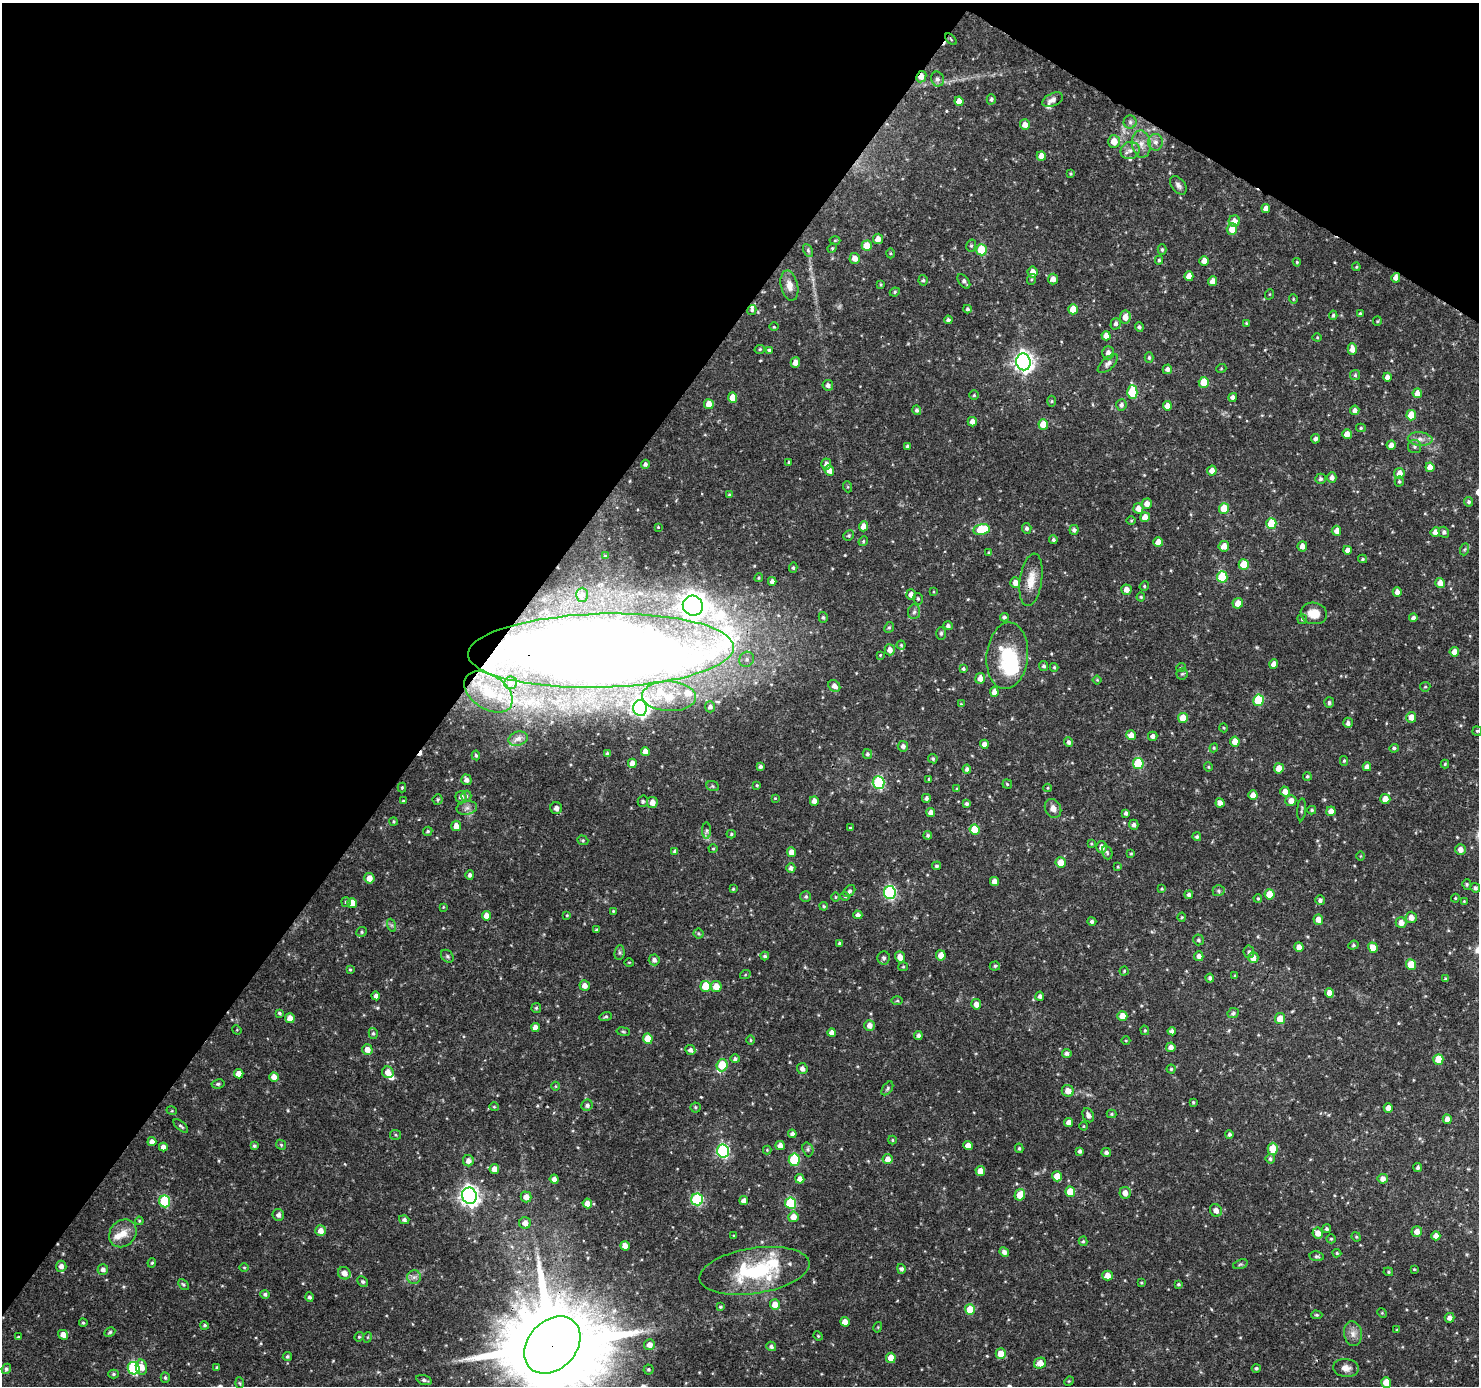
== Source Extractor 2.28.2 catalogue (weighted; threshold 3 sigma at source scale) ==
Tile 2 of 4 x 4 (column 2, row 1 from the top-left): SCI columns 1482-2958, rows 4343-5726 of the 5923 x 5981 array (HDU 1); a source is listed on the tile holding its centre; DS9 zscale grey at full resolution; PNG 1481 x 1388 px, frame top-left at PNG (2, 3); each listed source drawn as its Kron ellipse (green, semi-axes under 4 px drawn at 4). Shown black and unused: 35% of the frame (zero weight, under 3 of 4 exposures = <1% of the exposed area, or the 3 px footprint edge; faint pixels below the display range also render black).
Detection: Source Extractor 2.28.2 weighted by HDU 2 'WHT'; one run over the whole footprint, this tile lists its part. Background 0.0397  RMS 0.0025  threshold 0.0113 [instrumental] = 3 sigma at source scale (4.5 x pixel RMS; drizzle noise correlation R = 1.50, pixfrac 1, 0.0396/0.0396 arcsec/px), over >= 5 px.
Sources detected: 529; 1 too faint to see at this stretch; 1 inside a brighter object's white glare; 3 cosmic-ray / hot-pixel residue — neither listed nor drawn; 13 inside a brighter listed object's ellipse — not listed separately; of the other 511, all 500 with FLUX_AUTO >= 0.204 (the completeness limit of this list) listed and drawn (11 fainter detections not listed), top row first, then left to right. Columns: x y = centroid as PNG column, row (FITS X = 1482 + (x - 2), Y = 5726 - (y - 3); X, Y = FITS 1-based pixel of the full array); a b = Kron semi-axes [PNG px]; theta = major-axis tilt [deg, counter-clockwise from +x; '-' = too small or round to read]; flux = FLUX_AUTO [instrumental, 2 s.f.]
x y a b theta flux
951 39 7 2 -46 0.25
921 77 6 4 64 2.2
937 79 7 6 - 0.86
991 99 5 4 - 0.54
1053 100 11 6 26 1.3
959 101 5 4 - 2.1
1130 122 6 6 - 0.63
1025 125 5 5 - 1.8
1114 141 6 6 - 2.7
1156 142 8 7 - 1.2
1141 144 13 9 -81 2.2
1130 150 9 8 - 1.3
1041 156 5 4 - 1.8
1071 174 3 3 - 0.26
1178 185 10 6 -53 0.93
1266 208 4 4 - 1.4
1234 221 6 5 - 1.9
1232 229 5 5 - 3.1
878 239 5 5 - 2
835 240 5 3 - 0.23
867 246 5 5 - 4.7
971 246 6 5 - 0.46
832 248 5 4 - 0.28
808 250 7 4 -64 0.42
982 250 5 5 - 9.4
1162 250 5 4 - 0.41
891 253 5 3 - 0.26
855 258 5 5 - 1.8
1159 260 4 3 - 0.37
1204 261 4 4 - 1.8
1297 262 4 4 - 0.31
1356 267 4 4 - 0.27
1032 272 5 5 - 2
1189 276 5 4 - 2
1396 278 5 4 - 1.5
1032 279 5 3 - 0.29
1053 279 5 5 - 1.6
923 280 5 4 - 0.39
964 281 8 5 -52 0.7
1213 281 5 4 - 2.2
881 284 4 3 - 0.3
789 285 15 8 -77 2.2
895 292 5 4 - 0.36
1270 294 5 3 - 0.21
1293 299 4 4 - 0.26
967 309 4 4 - 0.53
1073 309 5 5 - 3.5
752 310 5 4 - 0.39
1360 313 3 3 - 0.29
1333 315 4 4 - 0.4
1125 317 7 5 81 1.8
948 320 4 4 - 0.7
1377 321 5 4 - 0.3
1246 323 4 3 - 0.26
1116 324 5 5 - 0.73
774 327 4 3 - 0.23
1139 327 4 4 - 0.52
1106 336 4 4 - 1.8
1317 337 4 4 - 0.26
760 349 5 4 - 0.34
1352 349 6 4 88 1.8
769 350 3 3 - 0.36
1108 353 6 6 - 1.4
1149 358 5 4 - 0.47
795 362 5 4 - 1.9
1023 362 8 7 - 120
1108 364 12 6 43 0.9
1167 369 5 4 - 0.95
1221 369 5 3 - 0.22
1355 375 5 5 - 0.42
1387 377 4 4 - 1.3
1204 382 5 5 - 5.7
828 385 5 5 - 0.9
1132 392 7 5 90 13
1417 393 5 4 - 2.3
974 395 4 4 - 0.32
1233 397 4 4 - 0.94
732 398 5 4 - 3.1
1052 401 5 3 - 0.31
709 404 5 5 - 2.9
1121 405 5 5 - 0.8
1167 406 4 4 - 1.7
917 410 5 4 - 0.55
1355 410 5 4 - 1
1411 415 5 5 - 5
972 422 5 4 - 1.4
1043 424 5 5 - 4.4
1361 428 5 4 - 0.37
1347 434 5 4 - 2.1
1315 439 5 4 - 0.72
1420 439 12 6 -4 1.4
1391 445 4 4 - 1.5
907 446 4 3 - 0.46
1414 447 7 6 - 0.65
789 462 3 3 - 0.35
645 464 4 4 - 0.68
826 464 5 5 - 1
1430 467 5 4 - 2.2
829 471 5 4 - 1.6
1212 471 5 5 - 1.6
1399 473 5 5 - 2
1332 478 5 4 - 1.1
1321 479 5 5 - 0.56
1399 481 5 4 - 0.38
848 487 5 3 - 0.25
729 495 4 3 - 0.27
1469 502 4 4 - 0.52
1147 504 5 5 - 1.7
1138 508 5 5 - 1.7
1224 509 5 5 - 6.5
1145 517 5 4 - 2.2
1131 520 4 3 - 0.23
1271 523 5 5 - 7.8
863 526 5 4 - 1.6
658 527 3 3 - 0.21
1027 528 5 4 - 0.66
981 529 8 5 11 9.9
1074 530 5 4 - 0.76
1336 531 5 4 - 1.3
1435 532 5 4 - 1.7
1444 532 5 5 - 0.64
849 535 5 5 - 0.45
1053 540 4 4 - 0.55
863 541 5 4 - 0.32
1158 542 5 4 - 2.2
1224 546 5 5 - 2
1302 546 5 5 - 1.4
1465 549 6 4 70 0.37
1347 550 4 4 - 1.3
989 553 4 3 - 0.32
605 556 3 3 - 0.21
1363 559 4 4 - 0.29
1244 564 5 5 - 5.4
793 568 5 4 - 0.37
1222 577 6 5 - 12
759 578 4 3 - 0.28
1031 580 26 11 81 3.9
772 581 4 4 - 0.96
1015 583 5 5 - 1.7
1440 583 5 4 - 2
1144 586 5 4 - 0.32
1126 590 5 5 - 1.8
934 592 4 3 - 0.21
1397 592 5 4 - 1.4
582 595 7 6 - 0.63
911 595 5 5 - 1.6
1141 597 4 4 - 0.26
918 599 6 4 -75 0.4
1238 603 5 5 - 2.5
693 606 10 9 - 210
914 612 7 6 - 0.64
1314 613 13 10 -10 3.8
823 617 5 4 - 0.45
1004 617 4 4 - 0.62
1413 618 4 4 - 0.75
1302 619 5 5 - 0.36
948 626 5 4 - 0.67
889 627 6 4 67 0.39
941 633 6 5 - 0.5
901 645 4 4 - 0.33
890 650 5 5 - 1.6
601 651 133 37 2 690
1454 652 5 5 - 1.9
880 655 4 3 - 0.25
1007 656 33 20 84 14
747 659 8 7 - 0.96
1274 664 5 4 - 1.8
1044 666 5 4 - 0.54
1054 667 4 3 - 0.31
1181 667 5 3 - 0.23
963 669 4 4 - 0.47
1182 674 5 5 - 0.41
980 678 5 5 - 1.9
1097 680 4 4 - 0.24
511 683 6 6 - 0.65
834 686 6 5 - 1.4
1425 687 5 4 - 0.29
488 692 27 17 -34 7.8
994 692 5 4 - 1.7
669 696 27 15 -2 7.6
1258 700 6 5 - 12
1329 702 5 5 - 0.51
961 704 4 4 - 0.22
710 707 5 5 - 0.86
640 708 8 7 - 73
1411 717 5 5 - 2
1183 718 5 5 - 3.9
1348 723 5 4 - 0.82
1224 728 4 3 - 0.23
1477 731 5 4 - 0.34
1131 735 5 5 - 2.1
1153 736 5 4 - 0.85
518 739 10 7 18 0.78
1069 742 5 4 - 0.72
1235 742 5 4 - 2.9
984 744 4 4 - 1.4
903 746 5 5 - 0.93
1214 748 4 4 - 0.29
1394 748 4 4 - 0.49
645 751 4 4 - 1.7
607 754 3 3 - 0.47
867 754 5 4 - 0.52
476 755 5 4 - 0.42
933 759 5 4 - 0.44
1344 761 5 4 - 0.34
632 763 4 4 - 1.8
1138 763 5 5 - 15
1445 764 4 4 - 0.32
760 766 4 3 - 0.54
1208 767 4 4 - 0.28
1367 767 4 4 - 1.2
1279 768 5 5 - 2.6
967 769 4 4 - 0.71
1307 776 4 4 - 0.38
929 779 3 3 - 0.3
466 780 5 5 - 1.1
878 783 6 6 - 22
1007 784 5 4 - 0.32
757 785 3 3 - 0.26
713 786 6 5 - 0.39
402 787 5 4 - 0.3
1048 788 4 3 - 0.24
957 789 4 3 - 0.27
1285 791 5 5 - 1.7
1253 795 5 4 - 1.8
466 796 5 5 - 0.41
461 797 5 5 - 1.1
775 798 4 4 - 0.24
926 798 4 4 - 0.7
438 799 5 5 - 0.4
1385 799 5 5 - 2.1
403 801 3 3 - 0.3
643 801 6 5 - 0.41
814 801 5 4 - 1.6
1291 801 5 5 - 1.7
652 802 5 5 - 2
1220 803 5 4 - 1.7
967 804 4 4 - 0.51
467 808 10 6 11 1.1
556 808 6 6 - 1.3
1053 808 10 7 -61 1.4
1302 810 11 3 86 0.43
1312 810 4 4 - 0.37
1331 811 5 4 - 1.7
931 813 4 4 - 1.7
1126 813 4 4 - 0.67
394 821 4 4 - 0.34
1134 825 5 5 - 0.75
456 826 5 5 - 1.8
850 828 3 3 - 0.28
707 830 8 4 90 0.56
974 830 5 5 - 5.8
428 831 5 4 - 0.44
731 834 4 4 - 0.36
928 835 4 4 - 0.41
1197 837 4 4 - 0.49
583 840 6 4 -20 0.35
1091 844 4 3 - 0.26
1102 847 5 5 - 1.5
713 849 4 4 - 0.29
1460 849 5 5 - 1.4
675 851 4 4 - 0.57
791 852 5 4 - 1.9
1107 852 7 5 -72 0.48
1131 854 4 3 - 0.27
1361 856 5 3 - 0.21
1061 863 5 5 - 2.9
936 866 4 4 - 0.44
1118 867 4 3 - 0.26
791 868 5 4 - 0.8
470 875 4 4 - 0.68
369 878 5 5 - 2.1
994 882 4 4 - 1.8
1467 884 5 4 - 0.37
1475 888 5 4 - 0.67
733 889 4 4 - 0.27
1162 889 3 3 - 0.23
849 891 7 5 45 0.63
1219 891 6 5 - 0.47
890 892 6 6 - 32
1270 894 5 5 - 4.3
1189 895 4 4 - 0.76
806 896 5 5 - 0.44
845 896 4 4 - 0.3
836 897 5 3 - 0.24
1258 898 4 3 - 0.3
1455 898 4 4 - 0.26
1320 900 5 5 - 0.82
1464 901 4 4 - 0.25
346 902 5 4 - 0.35
352 903 5 5 - 3.1
824 906 4 3 - 0.3
443 907 3 3 - 0.21
613 911 3 3 - 0.24
567 915 4 3 - 0.22
858 915 4 4 - 0.8
486 916 5 4 - 1.8
1182 917 4 4 - 0.3
1411 917 5 5 - 1.8
1318 920 5 5 - 1.8
1092 921 4 4 - 0.61
1401 923 5 5 - 1.7
391 925 7 4 -71 0.4
596 930 4 3 - 0.34
362 932 5 4 - 0.37
699 934 5 5 - 0.36
1198 940 5 5 - 0.47
840 944 3 3 - 0.57
1353 945 5 4 - 0.35
1299 947 5 4 - 1.9
1373 948 5 4 - 3.2
1249 952 6 5 - 0.62
619 953 8 5 84 0.53
941 955 5 5 - 3.1
447 956 7 5 -46 0.49
765 956 4 4 - 0.49
1199 956 5 4 - 1.1
900 957 5 4 - 1.8
884 958 6 6 - 0.79
1253 958 5 5 - 2
654 960 5 5 - 0.95
629 962 5 3 - 0.22
1411 964 5 5 - 5
995 966 5 4 - 0.4
903 967 5 4 - 0.3
350 970 4 3 - 0.32
1124 971 4 4 - 0.27
745 975 5 3 - 0.24
1235 976 4 2 - 0.22
1210 978 4 4 - 0.66
1445 979 3 3 - 0.38
585 986 5 5 - 1.5
706 986 5 5 - 7.9
716 986 5 5 - 2.7
1329 993 5 4 - 1.9
376 996 4 4 - 0.99
1040 996 4 4 - 0.72
897 1001 6 4 1 0.36
976 1004 5 5 - 1.6
536 1008 5 5 - 0.35
279 1013 4 3 - 0.38
1233 1013 6 5 - 0.62
606 1016 6 4 16 0.37
1122 1016 5 5 - 3.3
290 1018 5 4 - 1.9
1280 1018 5 5 - 3.2
869 1025 5 5 - 1.6
535 1027 4 4 - 1.6
237 1030 5 4 - 0.23
1145 1030 5 4 - 0.31
1172 1031 4 4 - 0.86
623 1032 7 3 -9 0.32
373 1033 5 4 - 0.44
832 1033 4 4 - 1.4
918 1036 4 4 - 0.83
648 1039 5 5 - 3.7
751 1040 5 3 - 0.27
1126 1041 4 3 - 0.21
1171 1047 5 4 - 1.2
367 1050 5 5 - 1.9
690 1050 5 5 - 0.84
1067 1053 4 4 - 0.74
735 1059 4 4 - 0.52
1438 1059 5 5 - 4.1
722 1065 6 5 - 9.1
802 1069 6 5 - 0.99
1171 1069 4 4 - 0.37
388 1072 6 5 - 2.1
239 1074 5 4 - 1.8
274 1077 5 4 - 1.8
218 1084 6 4 9 0.47
555 1086 4 3 - 0.2
887 1088 8 4 54 0.45
1068 1091 6 5 - 1.9
1193 1102 4 3 - 0.33
587 1105 6 5 - 0.77
494 1107 4 4 - 0.28
695 1107 5 5 - 0.36
1388 1108 4 4 - 1.9
172 1111 5 3 - 0.23
1111 1114 5 4 - 0.29
1088 1115 7 5 -69 1.1
1447 1119 5 4 - 1.7
1069 1123 4 4 - 1.8
181 1126 9 3 -41 0.45
1083 1126 4 3 - 0.21
792 1134 4 4 - 0.75
1229 1134 4 4 - 0.54
396 1135 5 5 - 0.37
892 1140 4 4 - 0.26
152 1142 4 4 - 1.4
281 1145 5 4 - 0.33
968 1145 5 4 - 2.1
254 1146 4 3 - 0.37
780 1146 5 4 - 1.7
163 1147 4 4 - 1.4
1019 1148 5 4 - 0.38
808 1149 7 5 -71 0.48
1273 1149 6 5 - 4.1
767 1150 4 4 - 0.24
723 1151 6 6 - 34
1080 1151 4 3 - 0.66
1106 1152 5 4 - 0.73
888 1159 5 5 - 1.8
1270 1159 5 4 - 0.53
794 1160 6 5 - 15
468 1161 5 5 - 1.5
1418 1168 4 3 - 0.55
494 1169 5 4 - 2.1
980 1171 5 5 - 2
1057 1176 5 5 - 3.3
554 1179 4 4 - 1.1
800 1179 5 4 - 1.6
1383 1179 5 5 - 1.4
1070 1192 5 5 - 4.7
1125 1193 6 5 - 1.8
1020 1195 6 5 - 3.5
469 1196 8 7 - 130
526 1197 5 5 - 1.8
697 1199 6 6 - 21
164 1201 6 5 - 14
744 1201 4 4 - 1.2
587 1203 5 4 - 1.7
790 1203 5 5 - 15
1216 1210 6 5 - 1.4
278 1215 6 5 - 0.9
793 1217 5 5 - 2.4
404 1220 5 4 - 0.66
139 1221 4 3 - 0.27
525 1223 6 5 - 1.8
1327 1229 4 4 - 0.45
321 1231 5 5 - 1.9
1417 1231 5 5 - 1.8
123 1233 15 12 48 3.2
1318 1233 5 5 - 1.9
734 1236 3 3 - 0.24
1436 1236 4 4 - 1.8
1356 1237 5 4 - 0.29
1331 1239 4 4 - 0.32
1083 1241 5 4 - 0.38
625 1246 5 4 - 1.8
1004 1252 5 4 - 1
1337 1253 4 4 - 0.34
1317 1256 7 5 -7 0.49
152 1263 5 4 - 0.33
1240 1264 7 4 19 0.4
61 1266 5 5 - 1.2
244 1267 5 3 - 0.23
103 1269 5 5 - 1
901 1269 5 4 - 0.6
1414 1269 4 3 - 0.22
754 1271 55 22 9 22
1388 1272 5 4 - 0.34
344 1273 6 6 - 1.8
1107 1275 5 5 - 2.1
414 1277 7 7 - 0.89
363 1282 5 4 - 0.53
1141 1283 4 3 - 0.26
1178 1284 4 3 - 0.37
183 1285 6 4 -48 0.38
265 1294 4 4 - 0.61
309 1297 5 4 - 0.65
775 1305 5 5 - 2.6
720 1307 4 3 - 0.33
970 1309 5 5 - 5.2
1382 1313 5 4 - 0.3
1317 1315 5 4 - 0.34
1450 1318 5 4 - 1.2
845 1322 5 4 - 2
83 1323 4 3 - 0.33
204 1325 4 4 - 0.4
878 1327 5 3 - 0.23
1397 1330 4 3 - 0.25
110 1332 6 4 29 0.39
1353 1334 12 9 -82 1.6
63 1335 5 4 - 1.8
818 1336 5 4 - 0.28
18 1337 3 3 - 0.33
359 1337 5 4 - 0.32
368 1337 5 3 - 0.22
552 1345 32 24 47 5500
649 1345 5 5 - 1.6
771 1346 5 4 - 0.69
1001 1354 5 5 - 3
287 1357 5 4 - 0.42
891 1358 5 4 - 3.3
1040 1363 6 5 - 2.6
141 1367 7 5 -78 2.4
134 1368 6 6 - 25
217 1368 3 3 - 0.39
1256 1368 4 4 - 0.47
1346 1368 13 9 -5 1.7
6 1369 5 4 - 0.49
648 1369 5 5 - 0.4
114 1374 5 4 - 0.43
165 1378 5 4 - 0.48
424 1380 8 4 -18 0.65
1069 1381 5 4 - 0.25
1386 1382 5 5 - 3.7
240 1383 5 3 - 0.28
Overlapping masked pixels (flux is a lower limit): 4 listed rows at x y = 921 77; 1396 278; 601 651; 552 1345
Isophote crosses this tile's border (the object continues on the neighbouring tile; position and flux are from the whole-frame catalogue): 1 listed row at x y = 552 1345